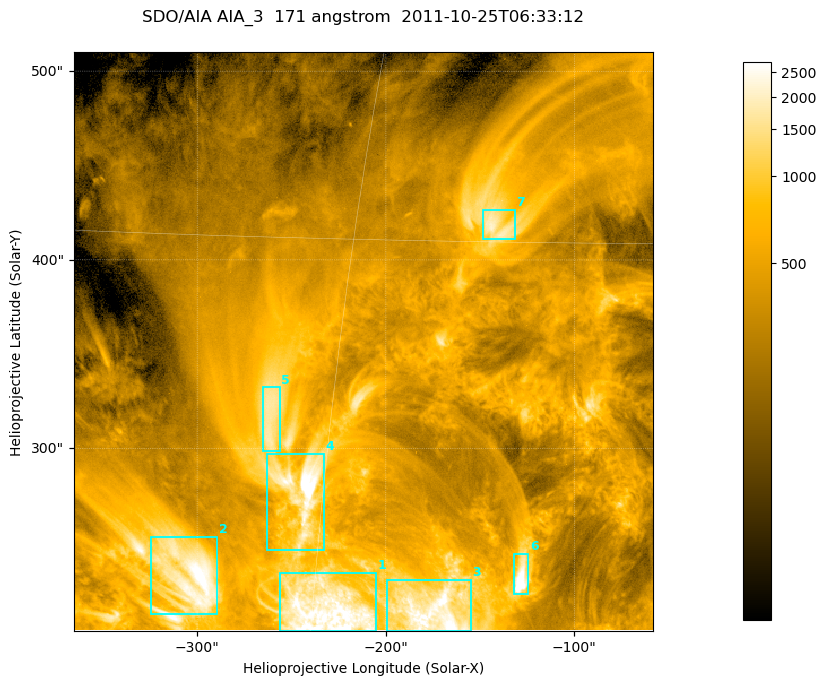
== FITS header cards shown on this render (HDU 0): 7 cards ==
TELESCOP= 'SDO/AIA '
INSTRUME= 'AIA_3   '
WAVELNTH=                  171
WAVEUNIT= 'angstrom'
DATE-OBS= '2011-10-25T06:33:12.34'
CTYPE1  = 'HPLN-TAN'
CTYPE2  = 'HPLT-TAN'

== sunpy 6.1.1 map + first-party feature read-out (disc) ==
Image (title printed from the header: SDO/AIA AIA_3  171 angstrom  2011-10-25T06:33:12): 512 x 512 px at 0.599 arcsec/px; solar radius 965 arcsec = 1609 px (partial field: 3.2% of the solar disc is inside the frame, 100% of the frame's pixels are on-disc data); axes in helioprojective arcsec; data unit not stated in the header (colour bar unlabelled)
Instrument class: DISC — disc imager (sunpy class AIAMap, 171 A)
Bright regions (active regions / flare kernels): reference = the on-disc median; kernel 5 px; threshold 5 sigma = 1051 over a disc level ~386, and >= 1.15x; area >= 262 px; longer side >= 6 px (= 3.6 arcsec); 7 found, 7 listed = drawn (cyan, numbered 1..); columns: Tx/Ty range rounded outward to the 2 arcsec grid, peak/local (2 s.f.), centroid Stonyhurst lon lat
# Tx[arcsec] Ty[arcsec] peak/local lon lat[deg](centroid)
1 -258..-204 202..234 8.8 -15 +18
2 -326..-288 212..254 8.8 -19 +19
3 -200..-154 202..232 8.6 -11 +18
4 -264..-232 246..298 10 -16 +22
5 -266..-256 298..334 4.6 -17 +24
6 -132..-124 222..244 9.4 -8 +19
7 -150..-130 410..428 5.2 -10 +31